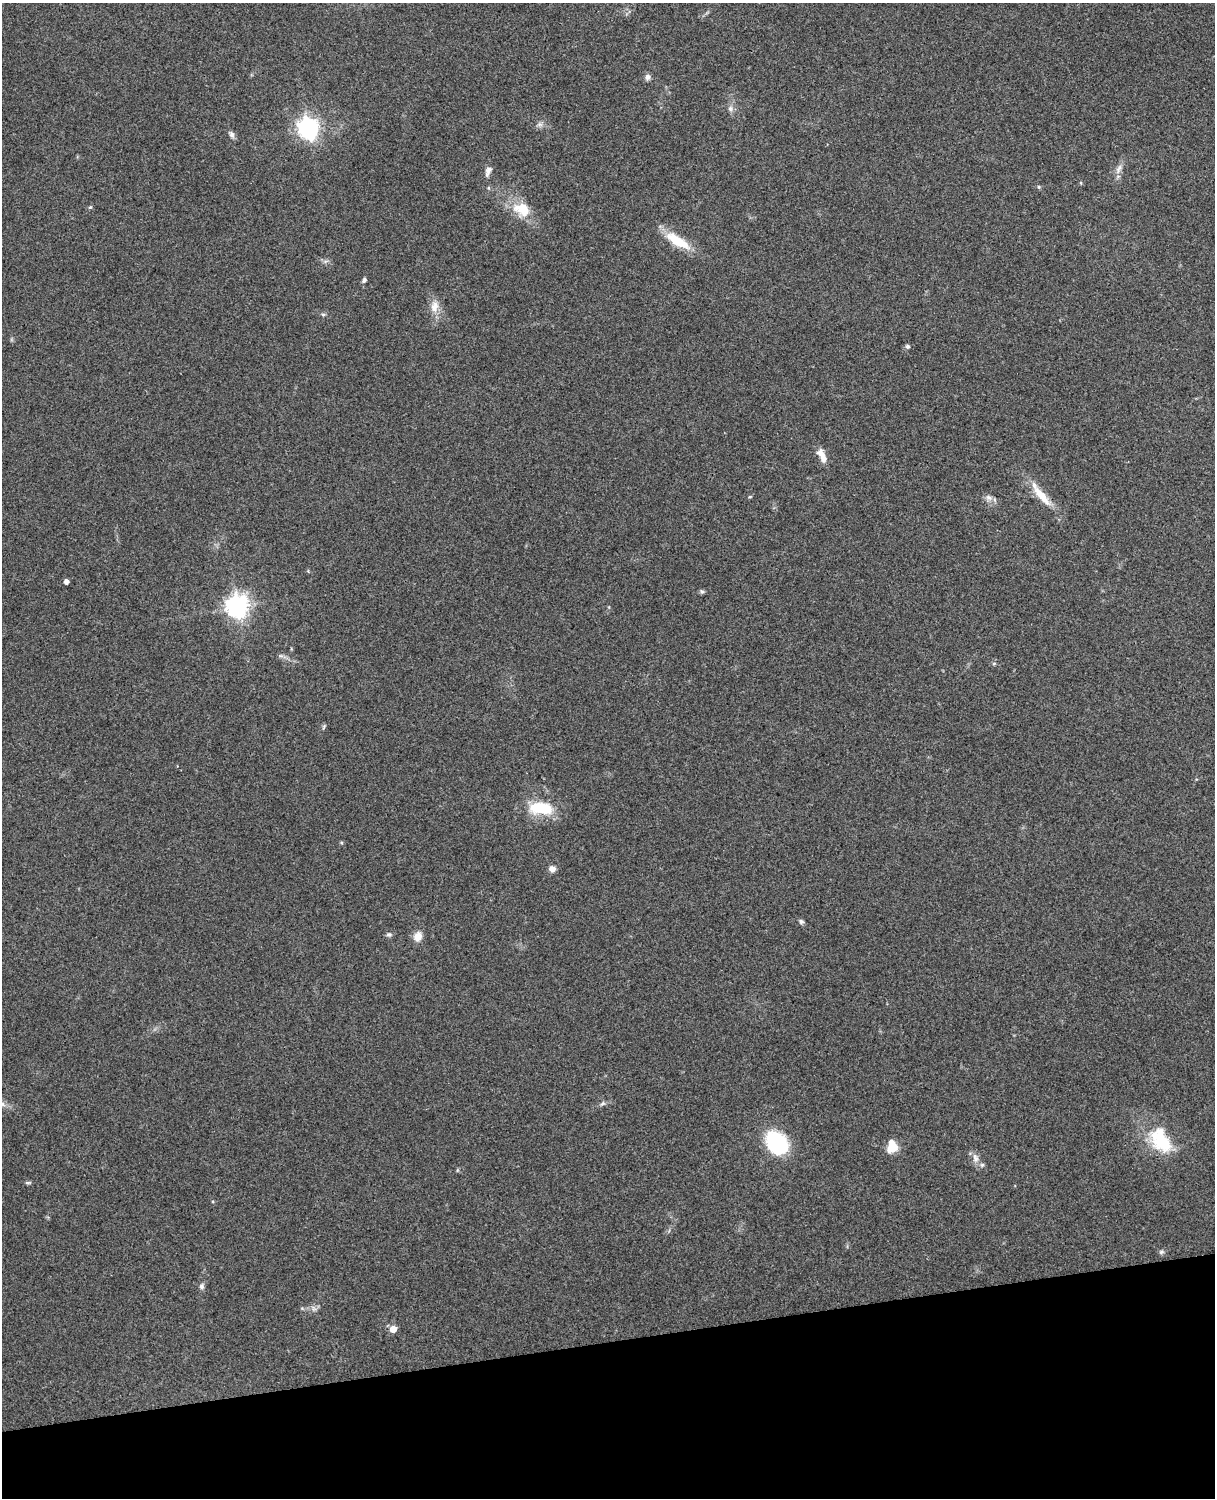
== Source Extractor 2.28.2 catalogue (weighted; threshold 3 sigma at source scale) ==
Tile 10 of 4 x 3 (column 2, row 3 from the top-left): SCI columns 1331-2543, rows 164-1659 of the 5089 x 4927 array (HDU 1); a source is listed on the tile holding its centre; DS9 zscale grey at full resolution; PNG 1217 x 1500 px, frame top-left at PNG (2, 3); no overlay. Shown black and unused: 10% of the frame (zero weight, under 3 of 4 exposures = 6% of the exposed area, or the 3 px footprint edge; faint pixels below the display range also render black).
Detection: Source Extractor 2.28.2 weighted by HDU 2 'WHT'; one run over the whole footprint, this tile lists its part. Background 0.271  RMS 0.0089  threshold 0.0401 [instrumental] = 3 sigma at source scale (4.5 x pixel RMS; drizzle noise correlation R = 1.50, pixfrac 1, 0.05/0.05 arcsec/px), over >= 5 px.
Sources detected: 41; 1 inside a brighter listed object's ellipse — not listed separately; the other 40 listed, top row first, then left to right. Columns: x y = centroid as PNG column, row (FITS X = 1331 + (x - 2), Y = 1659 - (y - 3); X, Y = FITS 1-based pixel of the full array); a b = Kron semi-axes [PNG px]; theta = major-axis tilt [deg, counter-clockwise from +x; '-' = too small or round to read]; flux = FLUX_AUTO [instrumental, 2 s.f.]
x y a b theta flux
648 77 8 6 73 3.1
730 108 8 6 -89 2.9
540 124 7 5 -1 2.4
308 128 9 7 -54 520
232 134 10 6 -64 2.8
1119 169 15 6 62 5
488 171 13 7 69 4.3
1039 187 5 5 - 1.1
90 207 5 4 - 1
522 209 26 17 -22 22
677 241 36 11 -32 25
364 280 7 5 54 1.9
434 306 16 10 81 9.4
323 314 6 4 -18 1.3
907 346 6 5 - 1.6
822 456 18 7 -64 9.6
1041 495 33 9 -49 19
750 497 5 3 - 0.81
989 498 11 7 -31 3.9
66 582 4 4 - 4.9
702 591 7 5 -30 1.5
237 606 8 8 - 550
281 656 7 4 -18 1.8
324 726 7 4 60 1.3
541 808 26 12 -6 37
552 869 7 6 - 4.7
801 921 7 6 - 1.8
389 934 8 6 1 2.1
418 936 12 10 63 7.8
603 1103 8 4 31 1.9
2 1104 13 6 -34 5.5
1161 1140 36 22 -57 44
777 1143 25 19 -49 65
892 1147 14 11 -88 14
975 1158 14 8 -76 5.6
28 1183 6 4 0 1.4
1161 1252 7 6 - 1.9
202 1286 8 7 - 2.5
314 1308 8 5 -45 2.3
393 1329 5 5 - 12
Isophote crosses this tile's border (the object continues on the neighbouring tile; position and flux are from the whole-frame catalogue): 1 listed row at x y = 2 1104